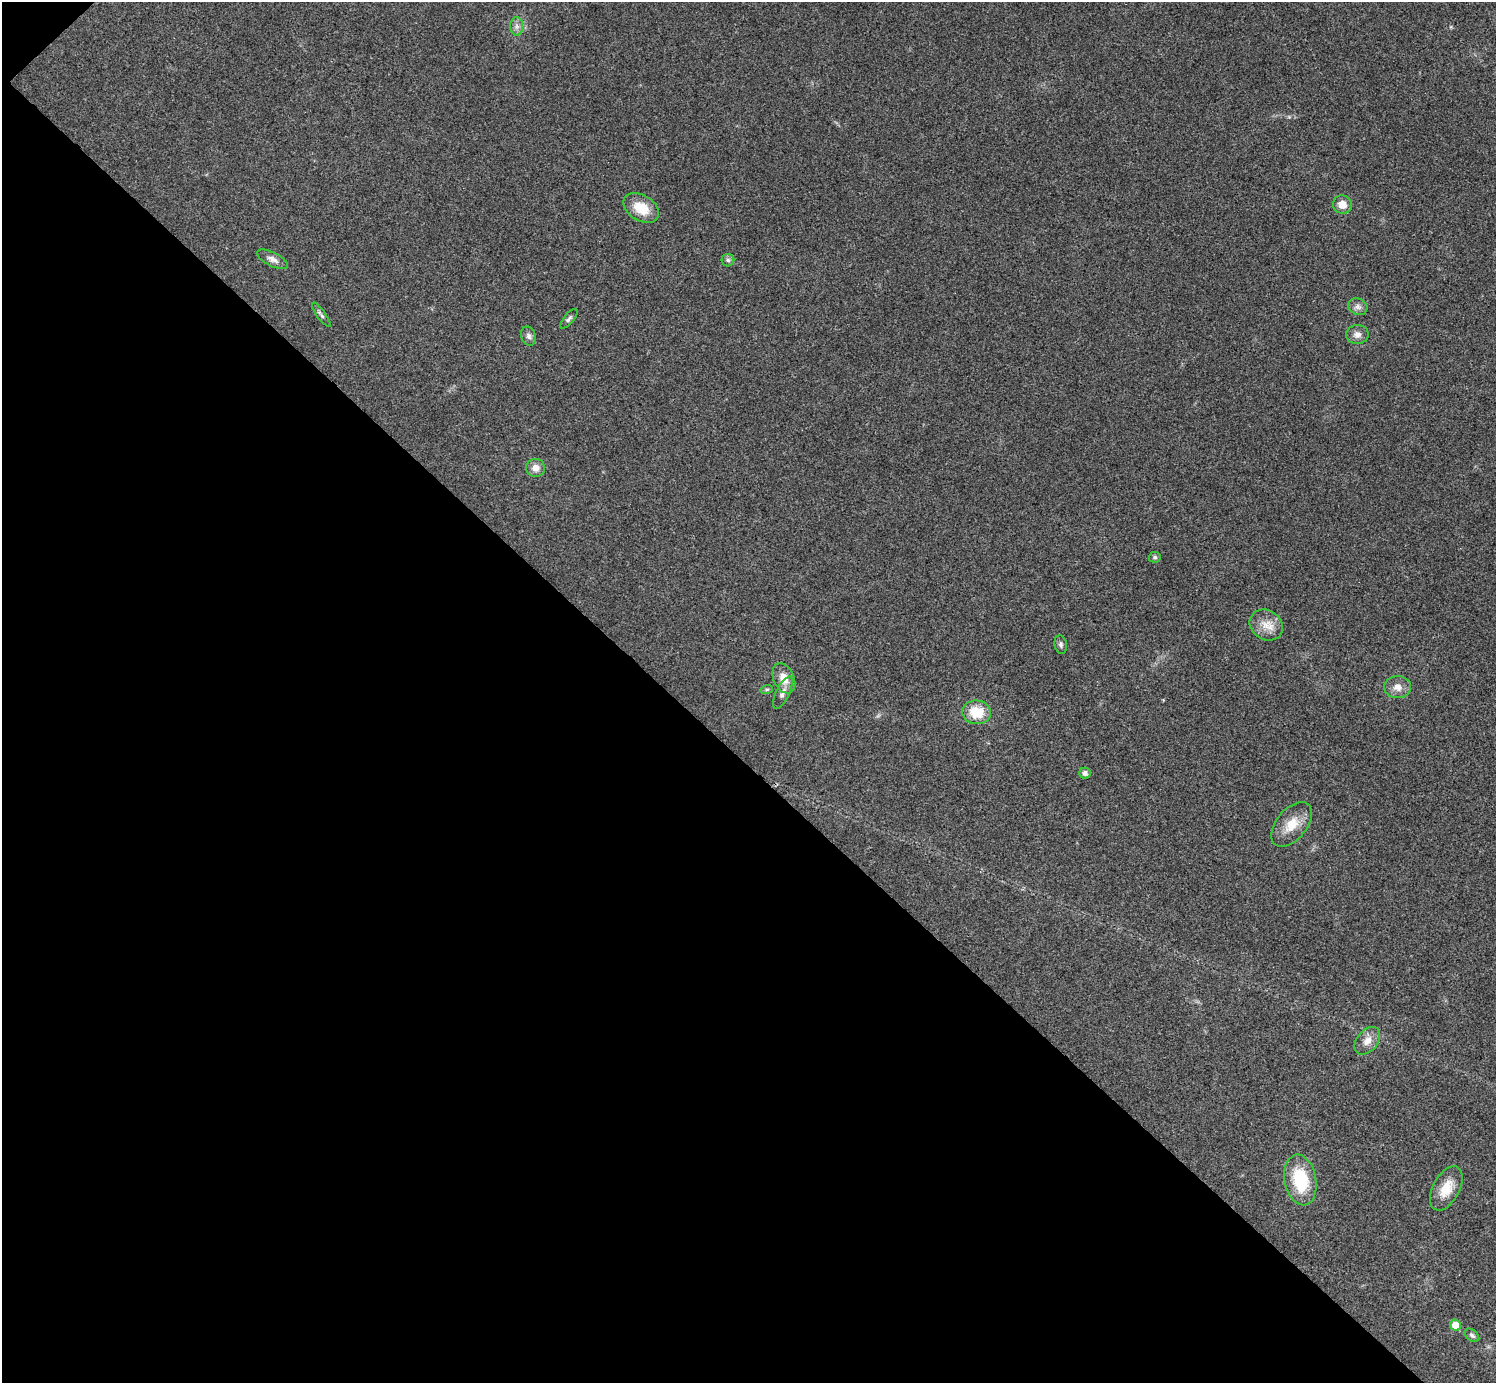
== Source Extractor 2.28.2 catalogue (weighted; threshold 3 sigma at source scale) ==
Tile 9 of 4 x 4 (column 1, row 3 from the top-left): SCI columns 6-1499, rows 1682-3062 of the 5983 x 5983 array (HDU 1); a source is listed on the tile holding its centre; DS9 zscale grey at full resolution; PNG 1498 x 1385 px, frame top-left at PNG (2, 2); each listed source drawn as its Kron ellipse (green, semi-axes under 4 px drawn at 4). Shown black and unused: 45% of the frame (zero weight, under 3 of 4 exposures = <1% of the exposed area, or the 3 px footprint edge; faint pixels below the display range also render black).
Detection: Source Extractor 2.28.2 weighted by HDU 2 'WHT'; one run over the whole footprint, this tile lists its part. Background 0.0219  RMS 0.0055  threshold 0.0249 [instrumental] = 3 sigma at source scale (4.5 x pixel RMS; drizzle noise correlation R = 1.50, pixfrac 1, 0.05/0.05 arcsec/px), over >= 5 px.
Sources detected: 26; all 26 listed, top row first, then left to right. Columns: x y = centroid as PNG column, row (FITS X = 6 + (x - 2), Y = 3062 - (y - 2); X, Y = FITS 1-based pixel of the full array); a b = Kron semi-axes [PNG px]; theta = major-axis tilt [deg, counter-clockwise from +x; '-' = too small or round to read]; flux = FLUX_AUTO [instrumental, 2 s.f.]
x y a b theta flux
517 26 9 6 -88 2.2
1342 205 9 9 - 5.5
641 208 19 13 -31 13
272 259 16 7 -27 3.2
728 260 6 6 - 1.3
1358 307 10 8 -25 2.5
321 315 15 4 -54 1.5
569 319 12 5 50 1.5
1357 335 11 9 1 3.3
529 336 10 7 -68 1.9
535 468 9 9 - 4.2
1155 557 6 5 - 1.1
1266 625 17 14 -35 7.7
1061 645 9 6 -79 1.4
784 678 16 10 -66 6.5
1398 687 13 11 2 4.7
767 689 6 4 19 0.78
783 693 18 6 64 3.1
976 712 14 12 -7 15
1085 773 5 5 - 2.1
1292 824 26 15 50 11
1367 1041 16 10 51 5.2
1300 1180 25 15 -79 28
1446 1188 24 13 61 11
1456 1325 6 5 - 9.7
1472 1335 8 5 -39 1.5